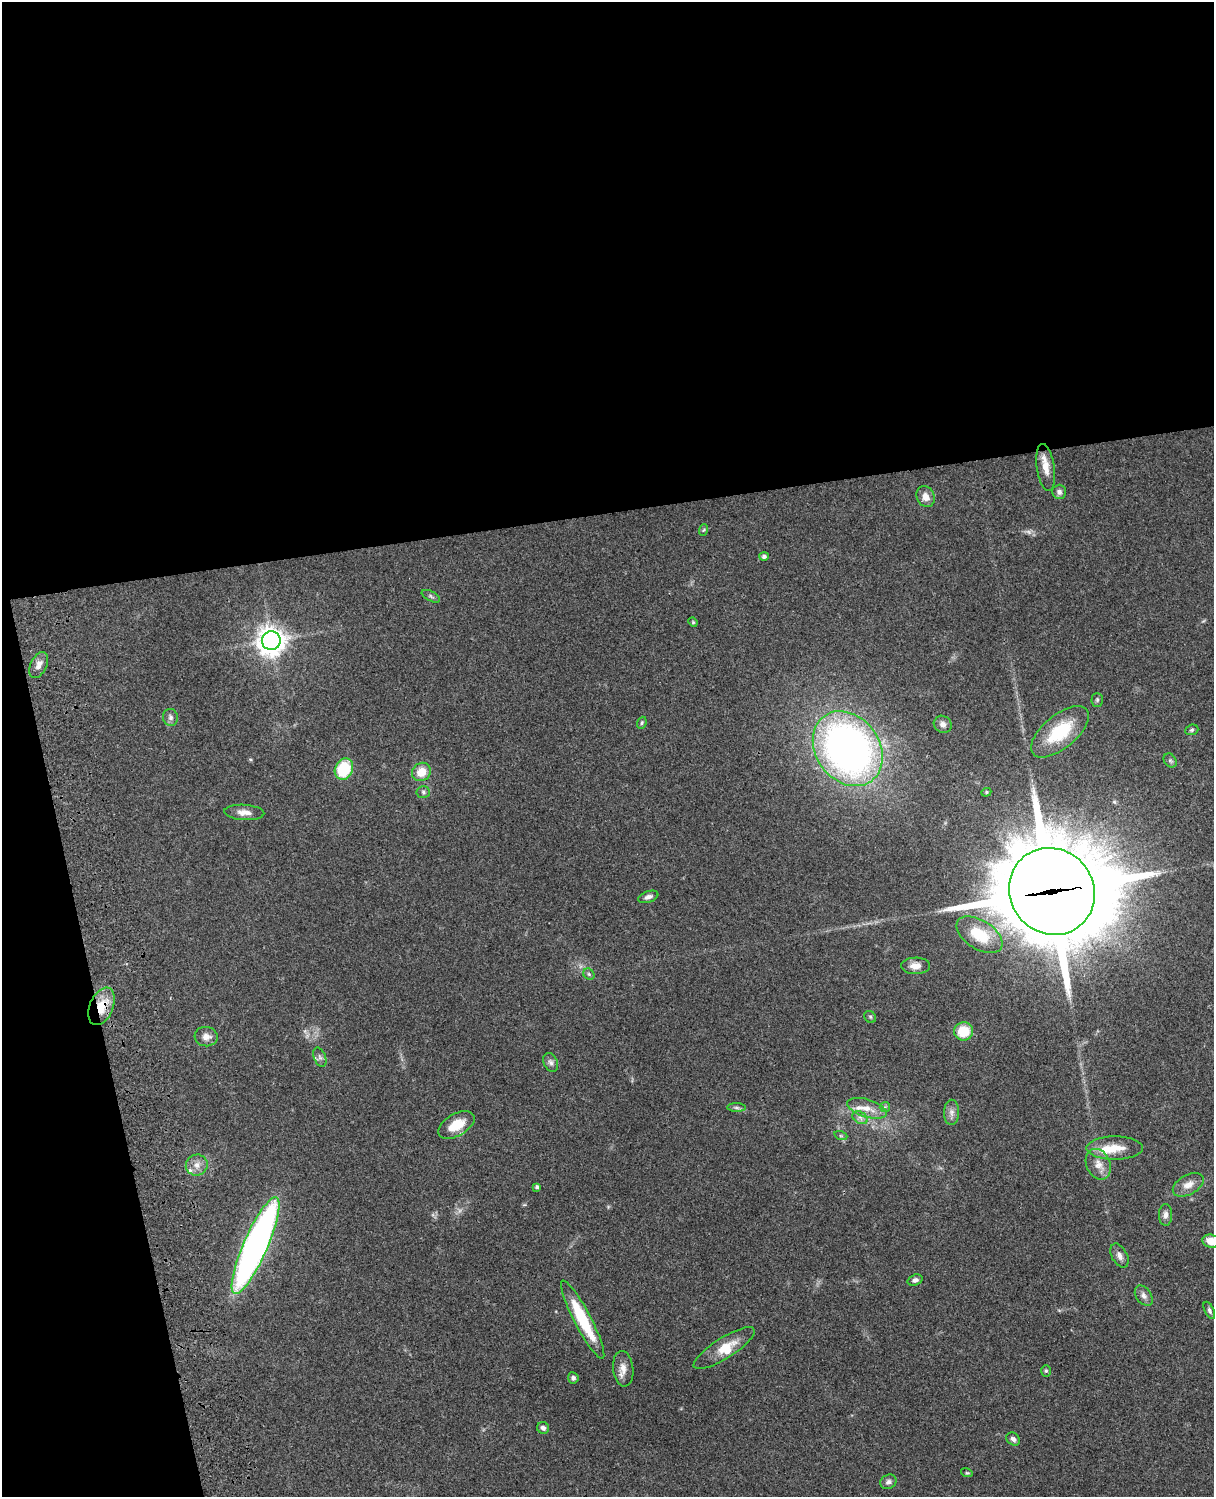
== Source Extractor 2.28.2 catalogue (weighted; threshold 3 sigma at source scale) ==
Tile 1 of 4 x 3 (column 1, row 1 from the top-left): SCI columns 122-1333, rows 3269-4763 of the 5088 x 4927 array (HDU 1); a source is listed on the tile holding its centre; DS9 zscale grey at full resolution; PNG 1216 x 1499 px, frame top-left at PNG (2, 2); each listed source drawn as its Kron ellipse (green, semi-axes under 4 px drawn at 4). Shown black and unused: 39% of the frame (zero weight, under 3 of 4 exposures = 6% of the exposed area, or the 3 px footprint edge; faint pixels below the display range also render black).
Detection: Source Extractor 2.28.2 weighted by HDU 2 'WHT'; one run over the whole footprint, this tile lists its part. Background 0.106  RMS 0.0065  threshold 0.0294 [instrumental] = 3 sigma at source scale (4.5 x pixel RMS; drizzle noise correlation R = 1.50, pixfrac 1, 0.05/0.05 arcsec/px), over >= 5 px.
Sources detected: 68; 1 too faint to see at this stretch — neither listed nor drawn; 6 inside a brighter listed object's ellipse — not listed separately; the other 61 listed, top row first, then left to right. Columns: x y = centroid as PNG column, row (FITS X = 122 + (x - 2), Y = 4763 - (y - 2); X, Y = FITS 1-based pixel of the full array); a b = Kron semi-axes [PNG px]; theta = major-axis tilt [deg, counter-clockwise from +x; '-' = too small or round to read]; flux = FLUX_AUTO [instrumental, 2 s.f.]
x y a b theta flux
1046 467 24 9 -82 8.2
1059 492 7 7 - 2.4
926 497 11 8 -65 4.8
703 530 6 3 69 0.79
764 556 5 4 - 1.9
431 596 10 5 -28 1.4
693 622 5 4 - 0.69
271 641 9 9 - 700
39 665 14 8 64 4.5
1097 700 7 5 90 1.3
170 717 8 7 - 2.4
642 723 6 4 69 1
943 724 9 8 - 2.9
1192 730 7 5 21 1.2
1060 732 35 16 39 32
848 749 40 32 -54 340
1170 760 7 6 - 1.5
344 769 11 9 65 29
421 772 10 8 44 10
423 792 7 6 - 1.5
986 792 5 4 - 0.86
244 812 20 7 -3 5.3
1052 891 44 42 -51 9100
648 897 10 5 20 2.7
979 935 26 14 -32 24
916 966 14 8 2 5.1
589 974 6 5 - 1.2
102 1006 20 11 67 16
870 1017 6 5 - 1.1
963 1031 9 9 - 18
206 1037 11 9 -7 4.4
320 1057 10 6 -68 2
551 1063 10 7 -66 2.5
885 1107 5 5 - 0.96
736 1108 9 4 -1 1.5
867 1108 20 9 -17 8.2
951 1112 12 7 88 3.5
860 1118 8 6 -32 2.4
456 1125 20 11 30 13
841 1136 6 4 -18 0.96
1115 1148 28 11 0 12
1098 1164 16 12 -65 6.9
197 1165 11 10 - 4.9
1188 1185 17 10 29 6.3
537 1187 4 3 - 1.6
1166 1215 11 6 88 2.9
1211 1241 9 6 -15 9
255 1246 52 12 66 350
1119 1256 13 7 -61 3.5
915 1280 8 5 19 2.1
1144 1296 11 7 -55 3
1209 1310 9 4 -64 1.5
583 1320 44 8 -62 34
724 1348 35 10 32 13
623 1369 18 10 -84 5.7
1046 1371 6 5 - 1
573 1378 5 5 - 1.7
543 1428 6 5 - 2.1
1013 1439 7 6 - 2.4
967 1473 6 3 -17 0.75
888 1482 8 7 - 2.1
Overlapping masked pixels (flux is a lower limit): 2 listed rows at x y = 1052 891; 102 1006
Isophote crosses this tile's border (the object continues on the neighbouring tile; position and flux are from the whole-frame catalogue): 1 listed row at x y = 1211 1241